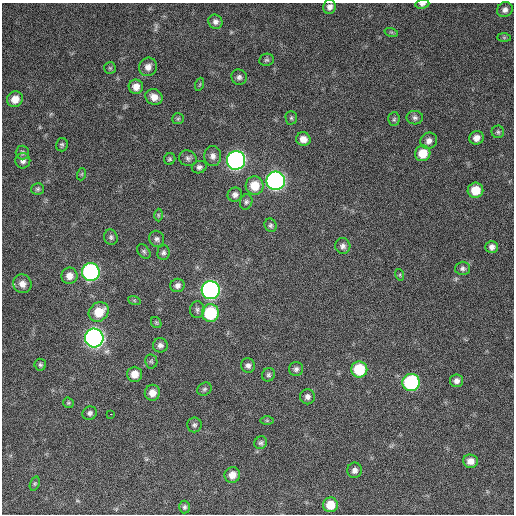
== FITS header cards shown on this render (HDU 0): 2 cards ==
NAXIS1  =                  512 / Axis length
NAXIS2  =                  512 / Axis length

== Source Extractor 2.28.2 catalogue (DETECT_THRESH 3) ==
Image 512 x 512 px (HDU 0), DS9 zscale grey, 1 PNG px = 1 image px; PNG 516 x 516 px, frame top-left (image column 1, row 512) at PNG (2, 3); each listed source drawn as its Kron ellipse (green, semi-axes under 4 px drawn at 4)
Background 636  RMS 25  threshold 74.1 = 3 sigma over >= 5 px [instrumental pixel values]
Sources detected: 84; all 84 listed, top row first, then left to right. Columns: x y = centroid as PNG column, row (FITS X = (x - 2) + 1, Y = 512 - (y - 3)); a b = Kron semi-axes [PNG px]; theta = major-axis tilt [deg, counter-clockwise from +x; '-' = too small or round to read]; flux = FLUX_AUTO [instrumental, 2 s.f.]
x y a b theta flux
422 4 7 4 8 4400
330 7 7 6 - 7100
505 10 8 7 - 7300
215 22 7 7 - 6500
391 32 7 4 -18 2200
504 37 7 4 -1 2500
267 60 7 6 - 3500
148 67 9 8 - 11000
110 68 6 6 - 2400
239 77 8 7 - 5400
200 84 7 4 71 2100
136 87 7 7 - 13000
154 97 9 7 -31 13000
15 99 8 7 - 18000
291 118 7 5 -89 3000
415 118 8 7 - 5200
178 119 6 5 - 2500
394 119 7 5 86 3300
498 132 6 6 - 3200
476 138 7 6 - 10000
303 139 7 6 - 12000
429 141 9 8 - 8500
62 145 7 6 - 3100
22 152 7 7 - 4400
423 153 8 7 - 29000
213 156 10 8 -85 8700
188 158 9 7 -19 5400
170 159 6 5 - 2800
236 160 9 9 - 650000
23 161 7 7 - 6900
199 167 7 6 - 5200
82 174 6 4 71 2000
276 181 9 9 - 660000
255 186 9 9 - 32000
38 189 6 5 - 3200
475 190 8 7 - 31000
235 195 7 7 - 6500
246 202 8 6 71 4200
158 215 6 4 -89 2700
271 225 7 6 - 3600
111 237 8 6 -73 4100
157 239 8 7 - 4900
343 246 8 7 - 6200
492 247 6 6 - 7300
144 251 8 5 -50 3200
163 253 7 6 - 4400
463 268 7 6 - 4700
91 272 9 9 - 340000
400 275 6 3 -73 1900
69 276 8 8 - 13000
22 284 9 9 - 13000
177 285 7 6 - 6700
211 290 9 9 - 530000
134 300 6 4 -19 2300
197 310 8 7 - 5000
99 312 10 9 - 35000
210 313 8 8 - 96000
156 322 6 4 -54 2300
94 338 9 9 - 790000
160 345 7 7 - 6200
151 361 7 6 - 3200
40 365 6 6 - 3300
248 365 7 7 - 5800
296 369 7 7 - 5000
359 369 8 8 - 70000
134 374 7 7 - 17000
269 375 7 6 - 3800
456 381 7 6 - 6900
411 382 8 8 - 200000
204 389 7 6 - 3600
152 393 8 7 - 14000
307 397 7 7 - 6000
68 403 6 5 - 2300
90 413 7 6 - 4500
111 414 2 2 - 3300
267 420 6 4 -1 2400
194 425 7 7 - 4000
261 443 6 6 - 3800
470 461 7 6 - 13000
354 470 8 7 - 7300
232 475 8 7 - 14000
35 484 7 4 70 2400
330 505 7 7 - 28000
184 507 6 5 - 3600
At the frame edge (FLAGS 8, measured only in part): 1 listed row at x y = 422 4